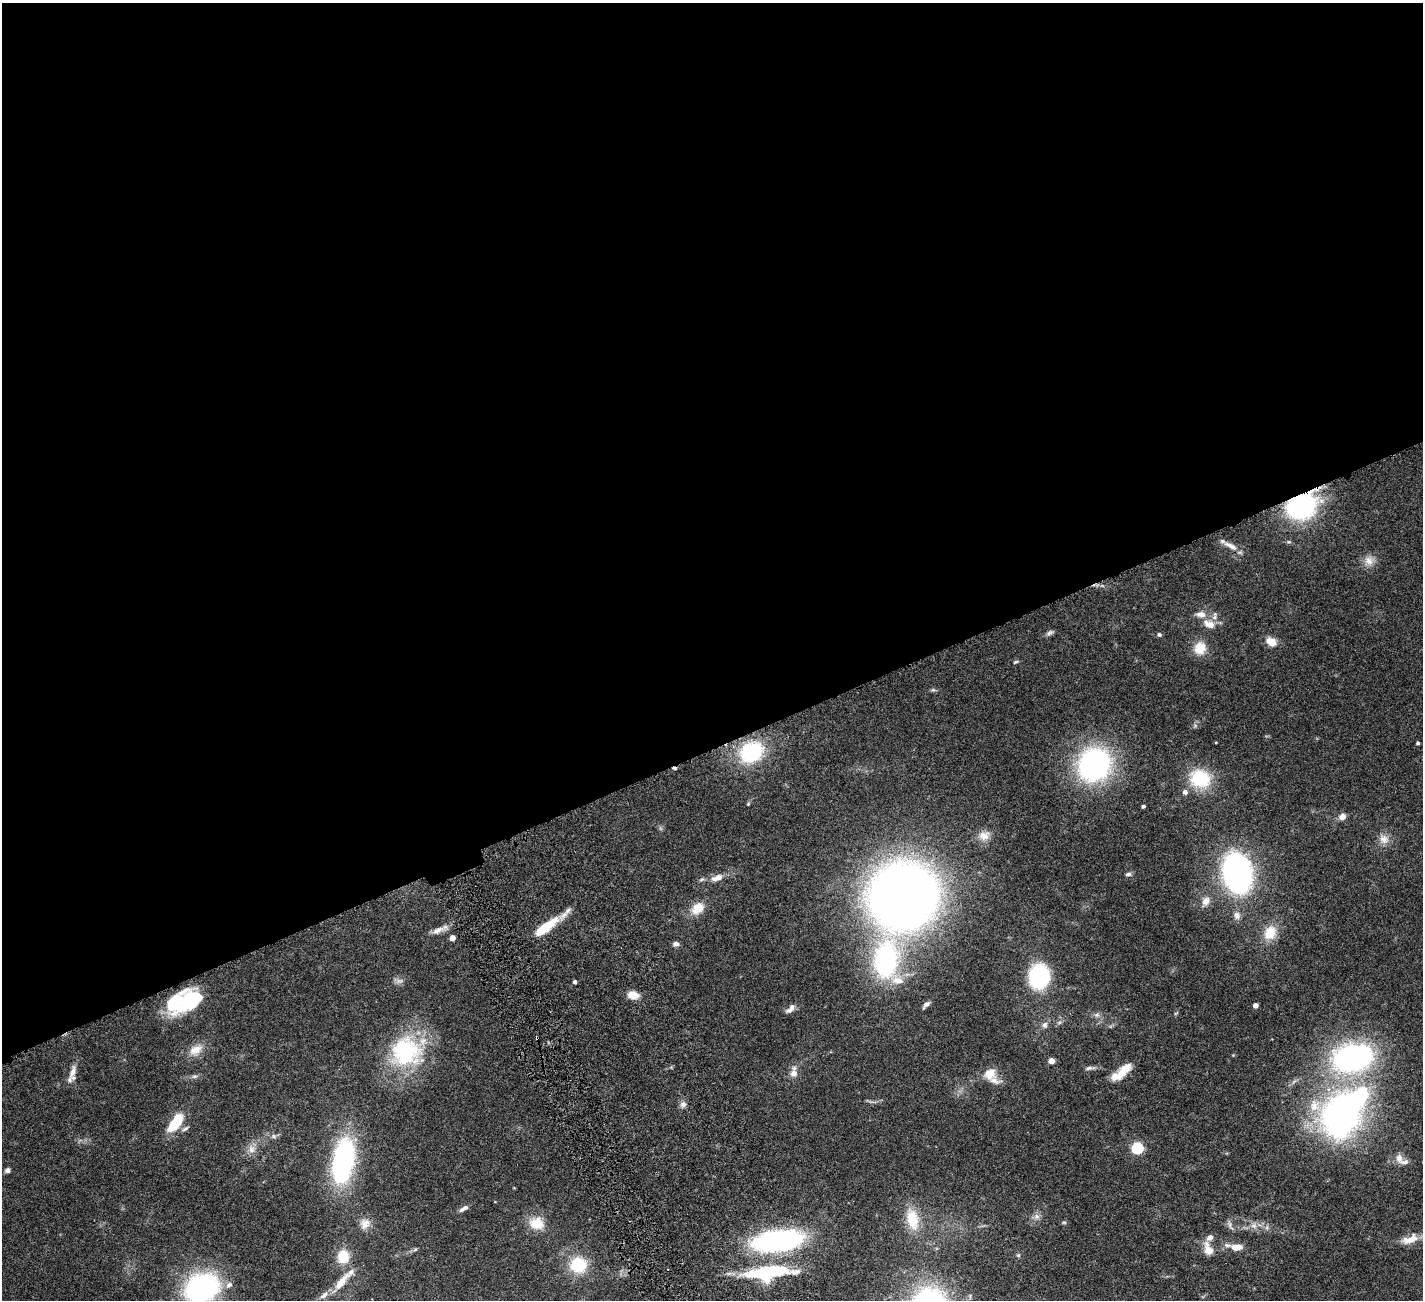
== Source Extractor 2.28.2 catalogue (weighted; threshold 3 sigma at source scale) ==
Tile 2 of 4 x 4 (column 2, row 1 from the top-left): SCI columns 1424-2844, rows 4193-5490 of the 5741 x 5679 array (HDU 1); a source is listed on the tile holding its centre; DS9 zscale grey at full resolution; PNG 1425 x 1302 px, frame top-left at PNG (2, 3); no overlay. Shown black and unused: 58% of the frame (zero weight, under 4 of 8 exposures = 2% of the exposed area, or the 3 px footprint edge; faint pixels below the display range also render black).
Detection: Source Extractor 2.28.2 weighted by HDU 2 'WHT'; one run over the whole footprint, this tile lists its part. Background 0.0766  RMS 0.0028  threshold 0.0113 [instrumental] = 3 sigma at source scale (4.09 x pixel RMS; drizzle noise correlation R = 1.36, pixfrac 0.8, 0.05/0.05 arcsec/px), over >= 5 px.
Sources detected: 97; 1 too faint to see at this stretch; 1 cosmic-ray / hot-pixel residue — not listed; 14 inside a brighter listed object's ellipse — not listed separately; the other 81 listed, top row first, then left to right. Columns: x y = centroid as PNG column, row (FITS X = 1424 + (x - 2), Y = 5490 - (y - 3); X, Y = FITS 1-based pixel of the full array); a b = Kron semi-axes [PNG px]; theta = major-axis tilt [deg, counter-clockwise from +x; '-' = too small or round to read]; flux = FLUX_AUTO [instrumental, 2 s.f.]
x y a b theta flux
1301 506 32 23 22 35
1230 546 23 7 -29 2.2
1369 561 14 12 -45 2.3
1209 624 15 10 -22 2.6
1049 633 10 5 26 0.75
1159 635 6 5 - 0.52
1271 642 14 9 -32 2.7
1200 648 16 15 - 4.2
1016 662 7 3 26 0.35
933 690 7 4 -17 0.41
1418 743 3 3 - 0.46
751 752 25 19 31 18
1094 764 33 29 50 52
1200 778 26 22 -17 12
748 804 5 4 - 0.25
1143 806 4 3 - 0.49
1342 817 7 6 - 1.7
984 836 15 13 8 2.6
1384 839 15 12 -40 2.2
1237 873 22 15 -77 110
1128 874 8 5 13 0.66
717 878 14 7 19 2.3
903 896 50 47 36 290
1206 901 12 10 63 1.8
697 908 18 13 41 3.8
1237 915 11 9 -78 1.3
545 927 29 8 37 9.6
438 930 19 8 20 2
1270 933 20 16 61 4.8
452 938 4 4 - 2.3
676 944 8 5 0 0.84
886 960 46 28 84 37
1039 976 13 11 81 50
575 982 4 3 - 0.72
633 995 13 9 -8 2.6
192 999 32 20 37 17
926 1005 11 5 47 0.88
1256 1005 4 4 - 1.8
791 1008 14 6 49 1.4
1097 1015 8 6 20 0.75
1045 1025 10 8 -89 1
537 1038 4 3 - 0.32
196 1050 20 13 27 3.2
405 1051 41 39 26 27
1352 1058 47 32 13 50
1051 1061 4 4 - 2.9
1089 1068 15 5 7 0.85
1127 1068 15 11 23 2.4
73 1072 19 8 70 2.3
794 1073 10 9 - 1.8
989 1073 13 12 - 3.6
194 1076 9 4 8 0.59
683 1104 8 7 - 1
1344 1112 62 37 52 94
175 1123 17 8 52 12
185 1129 10 5 33 0.65
274 1136 8 6 -22 0.66
1137 1148 5 5 - 28
251 1149 12 9 90 1.8
1399 1158 14 9 -82 1.5
343 1161 40 19 80 47
7 1170 6 5 - 0.72
464 1208 13 5 31 1.1
1037 1216 8 8 - 1.1
912 1219 30 16 -79 6.9
1064 1222 6 4 -1 0.34
536 1223 19 16 -16 4.9
365 1224 14 12 60 2.3
1230 1225 14 6 -62 0.93
1254 1226 9 8 - 1.3
1411 1239 21 9 17 3.7
778 1241 39 15 8 67
1236 1247 16 8 0 3
415 1249 6 5 - 0.39
1208 1249 18 10 -69 2.9
1018 1255 5 5 - 0.37
343 1257 18 15 79 5
578 1265 22 20 6 8.5
768 1272 56 16 6 19
341 1282 33 9 52 4.4
202 1288 30 24 27 50
Overlapping masked pixels (flux is a lower limit): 3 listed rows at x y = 1301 506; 192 999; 537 1038
Isophote crosses this tile's border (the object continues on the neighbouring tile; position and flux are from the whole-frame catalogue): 1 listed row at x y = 202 1288